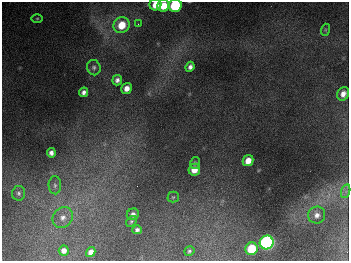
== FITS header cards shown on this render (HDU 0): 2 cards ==
NAXIS1  =                  347
NAXIS2  =                  259

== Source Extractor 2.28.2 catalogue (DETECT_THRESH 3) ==
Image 347 x 259 px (HDU 0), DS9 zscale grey, 1 PNG px = 1 image px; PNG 351 x 263 px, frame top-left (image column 1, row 259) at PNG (2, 2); each listed source drawn as its Kron ellipse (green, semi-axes under 4 px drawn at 4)
Background 675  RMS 50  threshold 151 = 3 sigma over >= 5 px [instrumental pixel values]
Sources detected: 31; all 31 listed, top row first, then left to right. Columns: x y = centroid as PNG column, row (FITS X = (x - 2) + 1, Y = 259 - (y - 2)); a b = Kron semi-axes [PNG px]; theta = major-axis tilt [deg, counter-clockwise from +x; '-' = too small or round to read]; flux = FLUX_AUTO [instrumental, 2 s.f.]
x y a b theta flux
155 5 6 5 - 4.1e+04
163 6 6 5 - 6.5e+04
175 6 6 6 - 2.6e+05
37 18 5 3 - 3.9e+03
138 24 3 3 - 3.1e+03
122 25 8 7 - 8.1e+04
325 30 6 4 72 4.3e+03
190 67 5 4 - 1.2e+04
94 68 8 6 -71 9.4e+03
117 80 5 5 - 1.3e+04
127 88 6 5 - 2.3e+04
84 92 5 4 - 1.3e+04
343 94 7 5 61 2.0e+04
51 153 5 4 - 1.4e+04
248 161 6 5 - 3.6e+04
195 163 6 4 74 5.4e+03
194 170 6 5 - 4.0e+04
55 185 9 6 -88 1.1e+04
346 191 7 4 72 8.0e+03
19 193 7 6 - 8.7e+03
173 197 5 5 - 4.9e+03
133 214 6 5 - 1.4e+04
317 215 8 8 - 1.8e+04
63 217 11 9 50 2.6e+04
131 221 6 4 49 5.4e+03
137 230 4 4 - 9.6e+03
267 242 7 6 - 1.1e+06
252 249 6 6 - 1.2e+05
64 250 5 5 - 1.9e+04
189 251 5 4 - 6.0e+03
91 252 5 4 - 2.0e+04
At the frame edge (FLAGS 8, measured only in part): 2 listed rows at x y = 155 5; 175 6